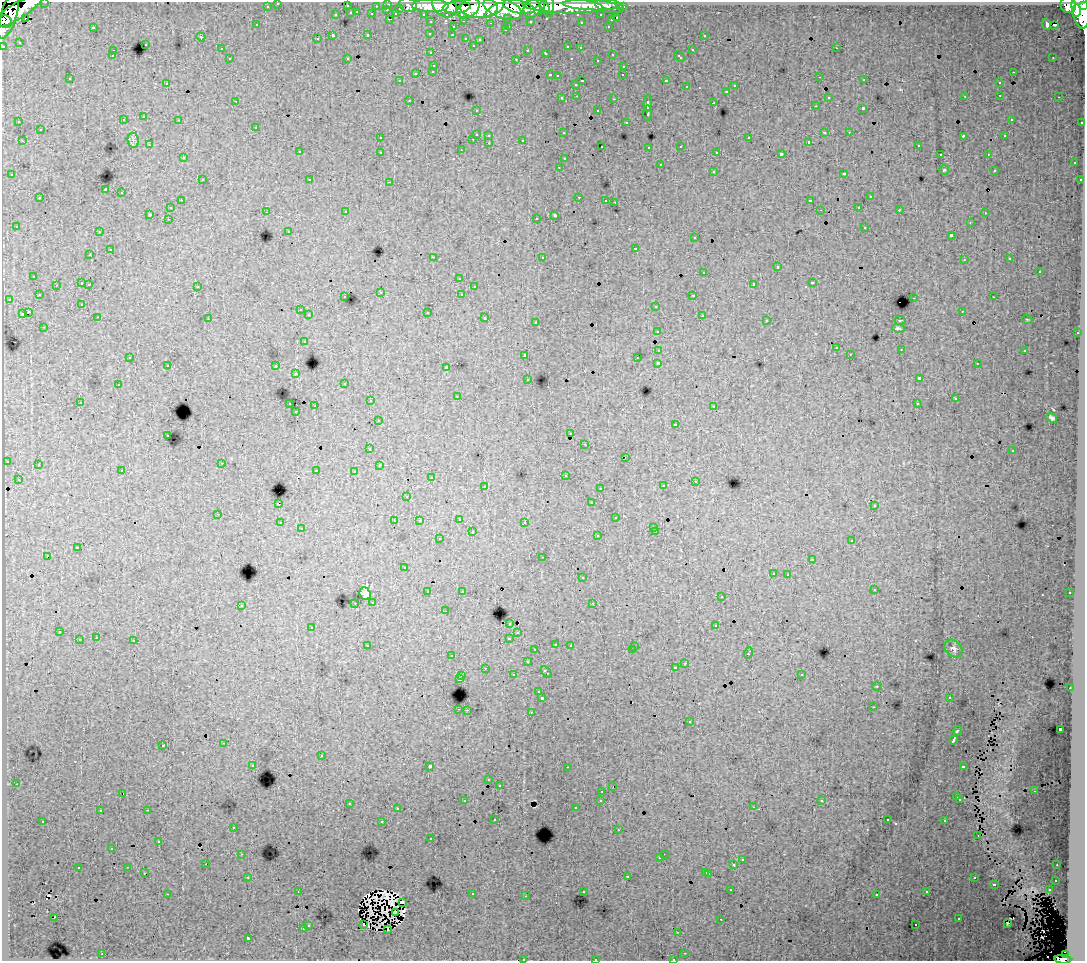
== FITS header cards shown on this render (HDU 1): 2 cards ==
NAXIS1  =                 1083
NAXIS2  =                  959

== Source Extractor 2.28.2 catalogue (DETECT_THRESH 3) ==
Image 1083 x 959 px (HDU 1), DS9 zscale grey, 1 PNG px = 1 image px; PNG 1087 x 963 px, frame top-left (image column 1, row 959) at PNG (2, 2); each listed source drawn as its Kron ellipse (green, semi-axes under 4 px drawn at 4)
Background 138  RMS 1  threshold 3.02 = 3 sigma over >= 5 px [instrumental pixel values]
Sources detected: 464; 6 with non-positive FLUX_AUTO (blend fragments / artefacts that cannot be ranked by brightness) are neither listed nor drawn; the other 458 listed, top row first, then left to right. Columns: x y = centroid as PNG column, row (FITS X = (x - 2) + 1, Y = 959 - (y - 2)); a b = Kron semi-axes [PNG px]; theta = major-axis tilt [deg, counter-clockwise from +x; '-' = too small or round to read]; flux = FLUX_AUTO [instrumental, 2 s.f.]
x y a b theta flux
45 2 3 2 - 2000
278 3 3 3 - 1900
388 4 3 3 - 3300
408 5 9 6 -17 15000
590 5 28 5 -3 52000
1068 5 8 7 - 72000
267 6 3 3 - 1400
347 6 3 3 - 590
376 6 3 2 - 700
430 6 18 6 -1 170000
445 6 13 10 -37 160000
563 6 40 7 -2 270000
609 6 14 6 -11 23000
1084 6 4 3 - 52000
457 7 13 6 5 170000
519 7 16 6 -13 220000
549 7 10 5 -89 87000
620 7 3 3 - 930
623 7 3 3 - 1700
400 8 3 3 - 720
469 8 12 8 35 170000
479 8 18 10 1 410000
545 8 7 4 -66 68000
503 9 20 9 -19 480000
532 9 10 8 59 170000
1080 9 19 8 -81 350000
387 10 3 2 - 120
494 10 11 4 34 100000
17 11 29 8 31 250000
538 11 4 4 - 57000
1076 11 6 4 88 110000
357 12 3 2 - 140
351 13 3 3 - 650
372 14 3 3 - 840
396 14 3 3 - 610
423 14 3 2 - 1300
9 15 24 8 72 210000
336 15 3 3 - 280
601 15 3 3 - 1200
25 18 2 2 - 83
508 18 3 3 - 700
617 18 3 3 - 460
390 19 3 2 - 430
611 20 3 3 - 420
464 21 3 2 - 230
530 21 3 3 - 1000
5 22 7 6 - 120000
431 22 3 3 - 1600
581 22 3 2 - 94
491 23 3 2 - 86
1047 24 5 3 - 260
257 25 3 2 - 84
1055 25 3 2 - 120
509 26 3 2 - 240
608 26 3 2 - 220
93 27 3 2 - 580
453 27 3 3 - 330
505 30 3 3 - 130
430 34 3 3 - 110
368 35 3 3 - 360
452 35 3 2 - 140
704 35 3 3 - 200
333 36 4 3 - 1000
201 37 5 3 - 70
466 38 3 3 - 340
317 39 3 3 - 190
480 39 3 3 - 160
19 42 2 2 - 64
145 44 3 3 - 190
473 45 3 3 - 110
3 46 3 3 - 3800
568 47 3 3 - 260
580 48 3 2 - 120
836 48 3 2 - 130
221 49 3 2 - 94
528 50 3 3 - 160
692 50 3 3 - 380
113 51 3 2 - 180
431 53 3 2 - 85
546 53 3 3 - 300
612 54 3 2 - 240
112 56 3 3 - 200
679 57 6 3 -43 410
347 58 2 2 - 57
1053 58 3 2 - 86
230 59 3 3 - 230
516 59 3 2 - 390
597 60 3 2 - 210
434 65 3 3 - 260
624 66 3 2 - 160
433 71 3 3 - 180
1013 72 3 2 - 160
416 73 3 3 - 410
550 75 3 2 - 410
623 75 3 2 - 130
557 76 3 2 - 85
820 77 3 2 - 87
70 79 3 3 - 150
864 80 3 2 - 140
400 81 3 2 - 79
582 81 3 2 - 420
666 81 3 3 - 930
167 83 3 2 - 90
999 83 3 3 - 220
576 84 3 3 - 240
735 86 3 3 - 180
687 87 3 3 - 190
727 91 3 3 - 180
1000 95 3 2 - 230
577 96 3 2 - 170
965 96 3 2 - 47
828 97 3 3 - 200
1059 97 3 2 - 120
562 98 3 3 - 130
614 99 3 2 - 260
409 100 3 2 - 92
236 101 2 2 - 31
648 103 8 3 -90 1900
714 103 3 3 - 580
815 106 3 2 - 110
863 109 3 3 - 980
476 110 3 2 - 110
598 111 3 3 - 230
648 113 8 3 -89 1700
144 117 3 3 - 300
1011 119 4 3 - 96
123 120 3 3 - 170
179 120 3 2 - 85
19 122 3 2 - 96
626 122 3 3 - 150
1082 122 3 2 - 460
256 127 3 3 - 150
40 130 3 3 - 250
824 132 3 3 - 580
849 132 3 3 - 140
564 133 3 2 - 69
476 134 3 3 - 650
489 135 3 3 - 330
963 136 3 2 - 250
1005 136 2 2 - 62
380 138 3 2 - 120
749 138 3 3 - 340
473 139 3 2 - 210
133 140 7 5 -80 160
523 140 3 3 - 710
22 141 3 2 - 240
809 142 4 4 - 130
489 143 3 2 - 220
149 145 3 3 - 93
918 145 3 2 - 180
602 146 2 2 - 77
681 146 3 3 - 160
649 147 2 2 - 52
461 150 2 2 - 62
299 152 3 3 - 240
380 152 3 3 - 290
717 152 3 2 - 130
781 154 4 3 - 1600
940 154 3 2 - 97
988 154 3 2 - 210
183 158 3 3 - 250
564 159 3 3 - 110
1074 163 3 3 - 280
660 165 3 3 - 370
559 167 3 2 - 180
944 170 5 5 - 84
994 170 3 2 - 70
713 171 3 3 - 180
843 173 3 3 - 270
12 175 3 3 - 210
202 180 3 3 - 190
310 180 3 2 - 110
1080 180 3 3 - 250
390 182 3 2 - 360
105 190 3 3 - 7900
122 193 3 3 - 300
579 197 3 2 - 260
870 197 3 3 - 430
40 198 3 3 - 350
181 200 3 2 - 190
606 200 3 2 - 99
810 201 3 3 - 1100
615 202 3 2 - 64
859 207 3 2 - 220
170 208 3 3 - 190
820 210 2 2 - 40
899 210 3 2 - 95
266 212 3 2 - 120
346 212 3 2 - 150
985 213 3 3 - 86
150 214 3 3 - 780
555 215 4 3 - 1700
536 218 3 2 - 160
168 219 3 2 - 110
970 222 3 3 - 66
16 226 3 3 - 120
865 227 3 3 - 410
289 231 3 2 - 84
99 232 3 2 - 67
951 235 3 3 - 650
695 238 3 3 - 190
635 248 3 3 - 570
110 250 3 3 - 550
90 255 3 3 - 140
433 257 3 2 - 540
542 257 3 3 - 100
1010 259 3 3 - 150
964 260 3 2 - 150
777 267 3 3 - 610
1039 271 3 3 - 360
704 272 3 3 - 410
34 276 3 3 - 350
459 278 3 2 - 120
82 283 3 3 - 540
812 283 3 3 - 660
89 284 3 2 - 180
754 284 4 3 - 1400
56 285 3 2 - 110
197 286 3 3 - 320
474 287 3 3 - 190
381 292 3 3 - 41
462 294 4 3 - 410
39 295 3 3 - 200
693 295 3 2 - 170
345 297 2 2 - 82
993 297 2 2 - 46
914 298 3 2 - 310
9 299 3 3 - 200
82 304 3 2 - 88
656 306 3 3 - 390
300 310 3 2 - 160
962 311 3 2 - 63
28 312 4 3 - 1300
427 312 3 3 - 470
22 314 4 3 - 690
309 315 3 3 - 280
702 315 3 3 - 260
98 317 3 2 - 210
485 318 3 3 - 350
208 319 2 2 - 38
1027 319 5 3 - 57
767 320 3 2 - 68
900 320 5 2 - 54
536 322 3 3 - 180
44 327 3 2 - 130
898 328 6 3 -6 120
657 331 3 2 - 120
1077 333 3 2 - 250
304 341 3 3 - 210
836 348 3 3 - 190
659 350 4 3 - 940
901 350 3 2 - 48
1025 350 3 3 - 410
850 354 3 2 - 110
525 355 3 3 - 370
130 357 3 2 - 130
637 358 3 2 - 120
658 363 3 3 - 2300
977 364 2 2 - 70
168 365 3 2 - 280
276 366 3 3 - 310
446 367 3 2 - 49
296 374 3 2 - 120
919 378 4 3 - 2100
528 379 3 3 - 180
345 383 3 3 - 130
118 385 3 2 - 200
457 396 3 2 - 41
955 399 3 3 - 130
370 401 3 2 - 200
80 402 3 2 - 240
290 404 3 2 - 310
917 404 3 3 - 380
315 406 2 2 - 570
714 406 3 2 - 100
296 412 3 2 - 97
1052 418 6 4 -40 160
378 421 3 3 - 200
675 424 3 3 - 200
571 434 3 2 - 110
168 435 3 2 - 230
585 444 3 2 - 100
370 449 3 3 - 83
1013 451 3 3 - 150
625 457 2 2 - 36
7 461 3 3 - 130
222 463 2 2 - 160
38 465 3 2 - 130
379 465 3 3 - 130
316 470 3 2 - 250
122 471 3 3 - 220
354 471 3 3 - 250
565 475 3 3 - 170
431 478 3 2 - 100
18 479 3 3 - 200
695 481 3 2 - 160
485 486 3 2 - 240
663 486 3 3 - 220
600 488 3 2 - 120
407 496 3 3 - 120
591 503 3 3 - 160
278 504 3 3 - 900
874 506 3 3 - 140
218 514 3 2 - 280
616 518 3 3 - 360
459 519 3 3 - 320
394 521 2 2 - 50
419 521 3 3 - 170
525 522 3 2 - 180
280 523 3 2 - 230
653 527 3 3 - 140
301 529 3 2 - 94
656 531 3 2 - 330
472 532 3 3 - 590
598 536 3 3 - 240
439 539 3 3 - 210
852 541 3 3 - 170
77 548 4 3 - 1000
47 556 3 3 - 1100
543 557 3 2 - 140
812 559 3 2 - 45
404 568 3 3 - 120
773 573 3 3 - 280
788 574 3 2 - 140
582 578 3 3 - 290
874 589 3 3 - 240
462 591 3 2 - 84
428 592 3 3 - 260
1070 593 3 2 - 180
365 594 6 5 - 310
721 597 3 3 - 150
373 602 3 3 - 190
355 603 3 2 - 200
593 603 3 2 - 110
241 605 3 3 - 230
445 611 3 2 - 86
510 623 3 3 - 120
716 626 3 3 - 550
312 627 3 3 - 260
59 632 3 2 - 200
518 633 3 3 - 150
96 638 3 3 - 250
509 638 4 3 - 590
79 640 3 3 - 430
134 641 3 3 - 590
556 644 3 2 - 150
570 645 3 2 - 240
368 646 4 3 - 200
635 646 2 2 - 39
953 649 10 8 -43 250
535 650 3 3 - 160
632 650 3 2 - 120
748 653 5 2 - 370
452 656 3 2 - 210
527 662 3 3 - 420
685 663 3 2 - 300
485 668 3 2 - 110
675 668 3 3 - 220
546 672 6 3 -53 700
801 674 3 3 - 210
513 675 3 3 - 160
462 676 3 2 - 220
459 679 3 3 - 880
877 686 4 3 - 46
1070 688 3 2 - 250
539 692 3 3 - 170
949 697 3 2 - 100
542 698 3 3 - 1400
873 707 3 2 - 73
459 709 3 2 - 350
467 710 3 2 - 260
531 712 3 2 - 280
690 722 3 3 - 260
1060 729 3 3 - 1700
957 731 5 3 - 900
954 740 4 3 - 3300
224 743 3 2 - 150
163 745 3 3 - 240
321 756 3 3 - 410
253 765 3 2 - 140
430 766 3 3 - 2400
963 766 4 3 - 660
567 767 3 2 - 93
489 780 3 3 - 150
16 784 3 2 - 250
499 785 3 3 - 200
613 787 3 2 - 38
602 791 3 2 - 190
1034 791 3 2 - 120
123 793 3 2 - 6.4
957 797 3 3 - 380
960 799 3 3 - 240
601 800 3 3 - 230
465 801 3 3 - 160
822 801 4 4 - 140
349 803 3 2 - 280
753 807 3 2 - 200
576 808 3 2 - 73
397 809 3 2 - 94
147 810 3 2 - 250
100 811 2 2 - 57
495 819 3 2 - 87
887 820 3 3 - 180
43 821 3 2 - 120
945 821 3 3 - 280
382 822 3 3 - 600
233 827 3 3 - 200
618 830 3 2 - 98
978 836 3 2 - 120
431 839 3 2 - 180
159 841 3 2 - 90
112 849 3 3 - 160
241 854 3 2 - 210
664 854 2 2 - 69
660 858 3 3 - 150
742 860 3 3 - 220
206 864 2 2 - 93
734 865 3 3 - 520
1057 865 2 2 - 48
128 867 3 2 - 240
78 868 3 3 - 280
706 872 3 3 - 350
144 873 3 2 - 110
709 873 3 3 - 370
627 876 3 3 - 370
248 877 3 2 - 220
974 878 3 2 - 250
1056 880 3 3 - 200
994 884 3 3 - 710
731 890 3 2 - 87
1049 890 3 2 - 130
298 891 3 2 - 58
583 891 3 3 - 190
927 892 3 3 - 180
167 894 3 2 - 600
472 894 3 3 - 470
877 894 3 3 - 130
526 896 3 3 - 65
402 902 3 3 - 110
395 912 3 2 - 79
55 917 3 2 - 85
959 918 3 3 - 180
721 919 2 2 - 51
1008 923 3 2 - 31
308 925 3 3 - 170
363 925 3 2 - 130
916 925 3 2 - 230
303 929 3 3 - 380
388 929 3 2 - 93
678 932 3 2 - 130
248 938 3 3 - 1500
685 953 3 2 - 110
102 954 3 2 - 300
1065 955 4 4 - 33000
595 959 3 2 - 420
673 959 3 2 - 75
1063 959 8 4 -4 64000
524 960 3 2 - 45
At the frame edge (FLAGS 8, measured only in part): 9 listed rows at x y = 45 2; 278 3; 1084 6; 5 22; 3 46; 595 959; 673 959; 1063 959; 524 960
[6 non-positive-flux detections neither listed nor drawn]